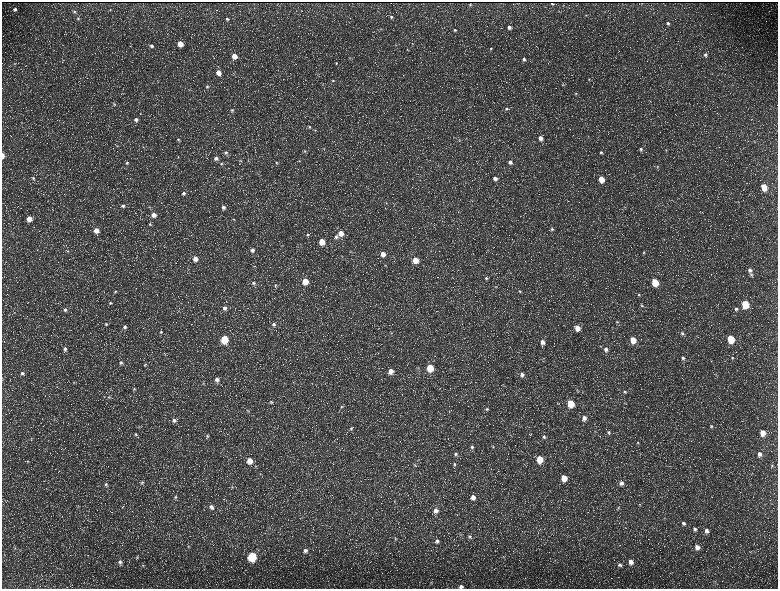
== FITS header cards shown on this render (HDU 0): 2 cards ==
NAXIS1  =                 1552 / length of data axis 1
NAXIS2  =                 1173 / length of data axis 2

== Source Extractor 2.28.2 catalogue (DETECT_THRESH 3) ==
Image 1552 x 1173 px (HDU 0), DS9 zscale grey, zoomed out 1/2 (1 PNG px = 2 x 2 image px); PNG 780 x 591 px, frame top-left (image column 1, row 1173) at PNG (2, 2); no overlay
Background 215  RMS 9.7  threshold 29.2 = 3 sigma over >= 5 px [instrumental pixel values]
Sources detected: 228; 33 cannot appear on this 1/2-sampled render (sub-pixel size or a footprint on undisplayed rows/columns) and are not listed; the other 195 listed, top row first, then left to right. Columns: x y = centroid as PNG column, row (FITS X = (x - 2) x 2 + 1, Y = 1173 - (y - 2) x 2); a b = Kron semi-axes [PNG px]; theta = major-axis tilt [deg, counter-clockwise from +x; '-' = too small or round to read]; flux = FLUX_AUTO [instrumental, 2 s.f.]
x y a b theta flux
552 3 2 1 - 1200
470 5 2 2 - 1400
15 9 4 3 - 4100
110 10 4 2 - 1500
74 11 4 4 - 2600
586 15 3 3 - 1200
391 17 5 4 - 3700
78 19 4 4 - 2700
227 19 4 3 - 3000
668 23 4 4 - 3800
509 27 5 4 - 6800
381 29 4 3 - 1800
455 30 4 4 - 3200
412 43 4 3 - 1800
180 44 4 4 - 24000
151 46 5 5 - 5600
491 49 4 4 - 2300
407 50 3 3 - 1700
705 55 5 4 - 5000
234 56 4 4 - 22000
350 58 3 2 - 1200
524 59 4 4 - 4400
336 63 5 4 - 2800
14 64 3 2 - 1100
218 72 5 5 - 16000
589 79 4 3 - 1600
333 80 5 4 - 2600
563 85 4 3 - 1600
207 86 5 5 - 3600
576 93 4 3 - 1900
114 104 6 4 -50 2800
506 109 5 4 - 3500
232 110 4 3 - 2600
136 120 5 5 - 6900
22 123 3 2 - 1200
309 127 5 5 - 3500
588 136 3 2 - 1000
466 138 3 2 - 960
540 138 5 4 - 11000
459 139 4 3 - 1800
178 140 5 4 - 3600
754 141 3 2 - 1200
117 146 4 2 - 1200
143 147 3 2 - 1100
641 149 5 4 - 4700
666 150 4 3 - 1400
305 151 4 4 - 2300
226 152 5 4 - 4600
601 152 5 4 - 3600
3 156 5 2 - 12000
216 158 5 4 - 6000
240 160 4 3 - 1500
299 161 4 3 - 1500
510 162 5 4 - 6200
127 163 5 4 - 3700
276 163 4 3 - 1900
221 164 5 4 - 2700
658 166 4 3 - 1700
33 178 5 4 - 3300
495 178 5 4 - 9100
601 179 5 4 - 32000
764 187 5 4 - 37000
184 193 4 4 - 4600
386 203 3 3 - 1100
123 206 5 5 - 5400
149 207 4 3 - 1800
223 207 5 4 - 6600
154 215 5 5 - 12000
29 219 4 4 - 21000
234 219 4 3 - 1600
150 224 4 4 - 2500
552 229 5 4 - 3700
96 230 5 5 - 19000
341 233 5 4 - 20000
308 234 5 4 - 2800
336 237 5 4 - 4800
322 242 4 4 - 32000
252 250 5 5 - 7000
68 251 4 3 - 1300
643 252 4 4 - 2500
383 254 5 4 - 16000
342 256 4 2 - 1200
195 259 5 4 - 15000
415 260 5 4 - 29000
385 265 4 3 - 1400
254 266 5 2 - 1500
750 270 5 5 - 8200
751 274 6 4 -31 3300
486 278 5 4 - 3000
305 281 5 4 - 41000
655 282 5 4 - 66000
253 283 5 5 - 4700
275 285 5 4 - 3000
115 291 4 3 - 2200
519 291 5 4 - 3000
639 295 4 4 - 2600
110 303 4 3 - 2100
745 304 5 4 - 91000
642 306 5 4 - 2500
224 308 6 5 - 8300
736 309 5 5 - 4600
65 310 5 5 - 4700
617 322 5 4 - 2900
106 324 4 4 - 2600
274 324 5 5 - 4800
125 327 4 4 - 4800
577 328 5 4 - 24000
161 332 4 4 - 2800
391 333 4 2 - 1100
682 333 5 5 - 4200
341 335 2 2 - 430
224 339 5 4 - 94000
731 339 5 4 - 76000
633 340 5 4 - 32000
542 342 6 5 - 12000
65 349 5 5 - 5900
606 349 6 5 - 8700
683 358 6 5 - 5600
732 358 5 4 - 2400
121 363 5 5 - 4200
145 364 5 3 - 2000
418 368 4 3 - 2100
430 368 5 4 - 63000
391 371 5 5 - 16000
22 373 4 4 - 4300
716 374 3 2 - 1200
522 375 5 4 - 7400
217 379 5 5 - 9300
74 383 4 3 - 1700
203 384 4 4 - 2400
134 389 4 4 - 2300
582 392 3 2 - 1300
625 392 5 5 - 3600
109 397 6 4 -3 3100
271 402 5 4 - 2500
571 403 5 4 - 54000
625 403 5 2 - 1600
341 406 4 4 - 2900
487 409 4 4 - 2800
248 410 4 3 - 1800
584 418 6 5 - 12000
174 420 5 5 - 6200
711 426 5 5 - 3600
139 427 4 4 - 2200
351 429 5 4 - 3200
595 431 5 3 - 1800
608 432 6 5 - 4500
763 433 5 5 - 22000
136 434 5 5 - 3900
207 436 6 4 44 2900
544 437 5 5 - 4000
31 438 4 3 - 1800
638 443 6 4 -65 2700
472 447 5 5 - 4300
493 447 4 3 - 1500
456 454 5 5 - 4700
759 454 6 5 - 9000
540 459 5 4 - 52000
27 461 4 3 - 1600
250 461 5 5 - 24000
454 464 5 4 - 3100
415 465 5 4 - 2500
772 466 5 4 - 2500
564 478 5 4 - 33000
142 482 5 4 - 3300
621 483 6 6 - 8000
106 484 6 5 - 4600
232 487 4 3 - 1900
175 497 6 4 75 4200
473 497 5 5 - 13000
639 505 5 3 - 1900
211 507 5 5 - 7800
618 508 5 3 - 2100
436 510 6 5 - 10000
683 523 6 5 - 5600
695 529 6 5 - 5500
706 531 7 5 -72 8800
461 534 6 4 -65 2700
470 536 7 5 -36 4800
395 539 6 4 -72 3600
47 540 3 2 - 1100
437 541 6 5 - 6600
188 547 4 4 - 2200
697 547 6 5 - 12000
15 548 4 4 - 2400
305 550 5 5 - 7000
252 556 5 5 - 160000
137 557 4 4 - 2200
504 557 5 2 - 1600
120 562 6 5 - 5900
631 562 5 5 - 13000
143 565 4 3 - 1400
620 565 5 4 - 4300
431 583 5 3 - 2000
461 586 4 4 - 6600
At the frame edge (FLAGS 8, measured only in part): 2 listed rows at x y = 3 156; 461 586
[33 sub-pixel or undisplayed-footprint detections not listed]